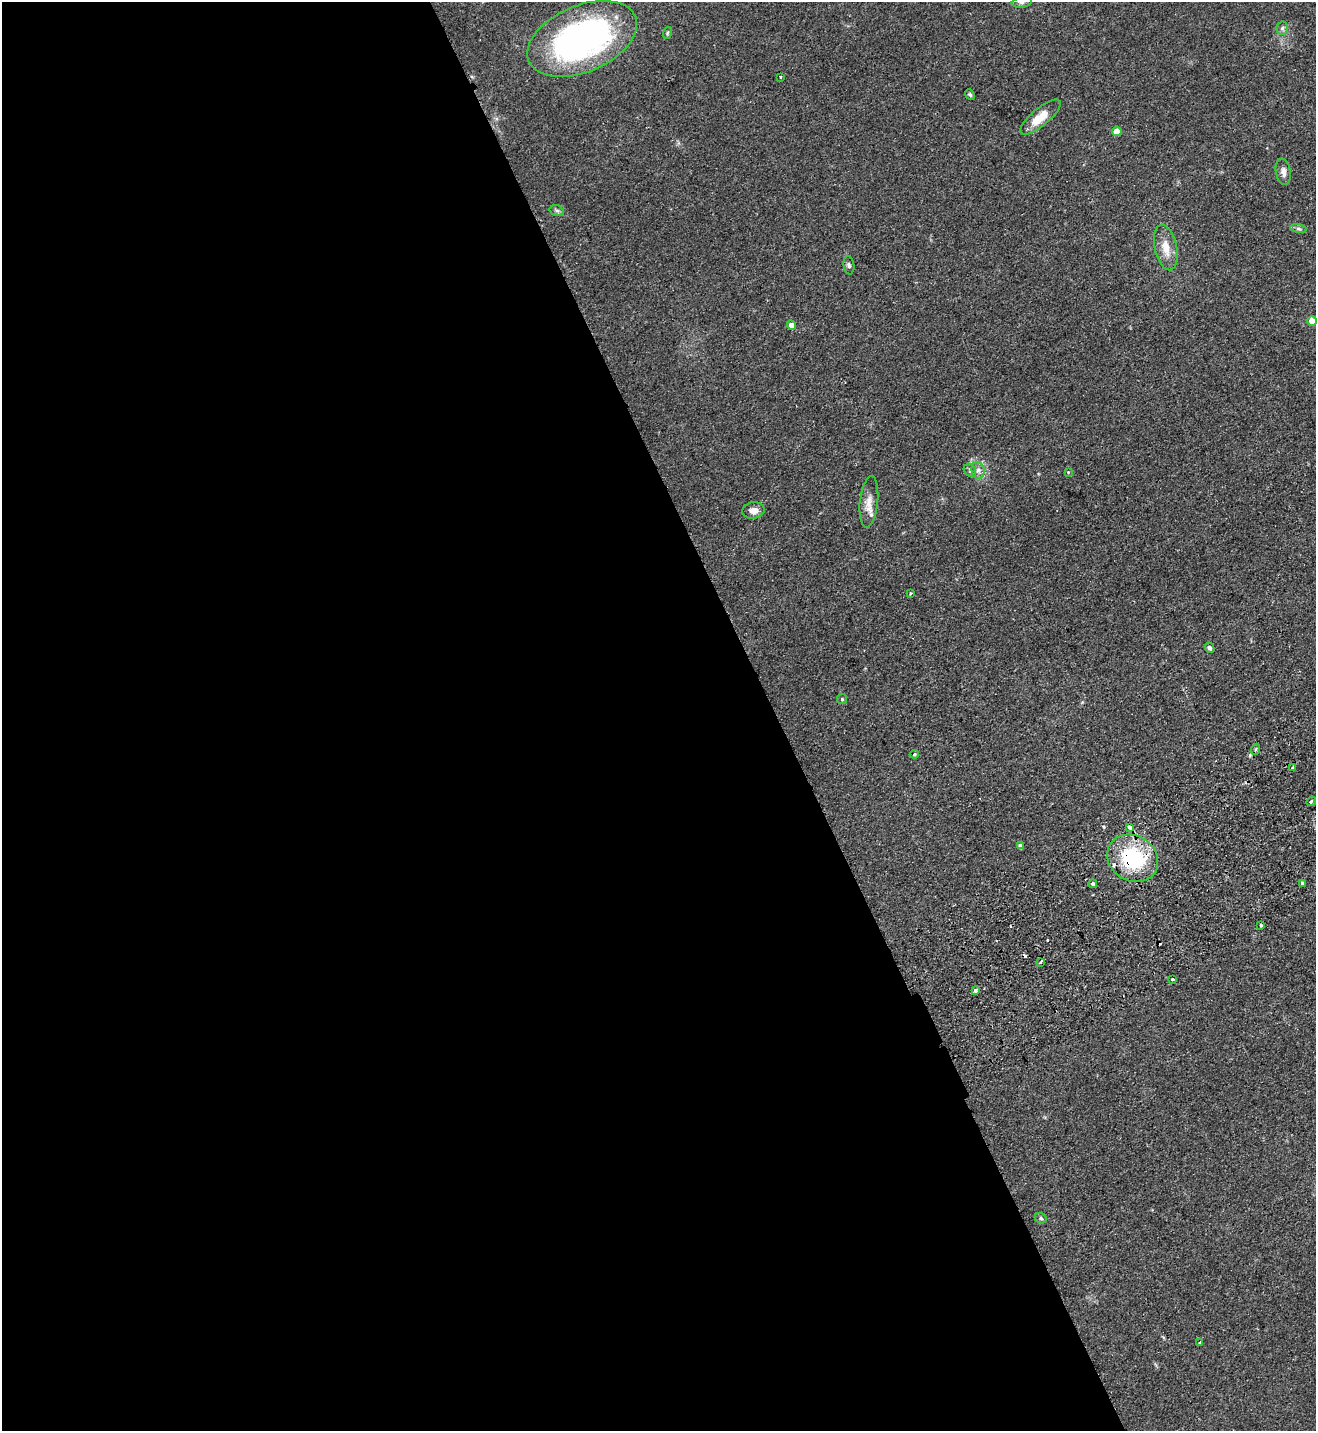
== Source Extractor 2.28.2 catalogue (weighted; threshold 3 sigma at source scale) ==
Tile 9 of 4 x 4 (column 1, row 3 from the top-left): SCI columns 187-1500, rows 1482-2910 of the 5763 x 5819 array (HDU 1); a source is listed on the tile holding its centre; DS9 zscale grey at full resolution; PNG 1318 x 1433 px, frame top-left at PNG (2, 2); each listed source drawn as its Kron ellipse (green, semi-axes under 4 px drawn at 4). Shown black and unused: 59% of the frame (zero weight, under 2 of 3 exposures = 3% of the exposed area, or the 3 px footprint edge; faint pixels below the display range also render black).
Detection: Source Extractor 2.28.2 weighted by HDU 2 'WHT'; one run over the whole footprint, this tile lists its part. Background 0.0836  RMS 0.0085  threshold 0.0382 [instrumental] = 3 sigma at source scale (4.5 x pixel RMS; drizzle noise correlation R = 1.50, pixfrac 1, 0.05/0.05 arcsec/px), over >= 5 px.
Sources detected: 42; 3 cosmic-ray / hot-pixel residue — neither listed nor drawn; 1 inside a brighter listed object's ellipse — not listed separately; the other 38 listed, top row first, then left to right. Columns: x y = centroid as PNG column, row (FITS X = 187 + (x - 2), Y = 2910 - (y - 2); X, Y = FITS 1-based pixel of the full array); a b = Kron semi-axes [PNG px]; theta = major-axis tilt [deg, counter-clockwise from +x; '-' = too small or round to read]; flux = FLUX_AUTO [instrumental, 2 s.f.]
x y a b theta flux
1022 2 10 5 10 2.4
1282 28 7 6 - 1.9
667 33 6 3 71 1.1
582 39 58 33 23 260
780 77 3 2 - 0.96
970 94 6 4 -48 1.4
1040 117 25 8 40 16
1117 131 5 4 - 15
1283 172 13 7 -80 4.9
557 211 7 5 -16 1.7
1298 229 8 4 -9 1.8
1166 248 23 11 -78 13
849 265 9 5 -82 1.8
1312 321 5 4 - 13
791 325 5 4 - 6.7
970 470 7 5 -48 1.9
978 470 8 6 -78 3.5
1068 472 3 3 - 0.61
869 502 26 9 84 9.2
753 510 11 8 8 5.5
910 593 3 3 - 1.2
1210 648 5 4 - 2.5
842 699 5 5 - 1.1
1256 749 5 3 - 0.99
914 754 5 4 - 1
1293 768 4 3 - 3.5
1311 801 5 3 - 0.92
1130 827 4 3 - 5.1
1020 846 4 4 - 2.8
1133 858 26 22 -31 69
1303 883 4 3 - 3.8
1093 884 4 3 - 13
1261 925 3 3 - 2.9
1041 962 3 2 - 2
1173 979 3 3 - 2.5
975 991 3 3 - 3.6
1041 1218 6 5 - 1.5
1200 1342 4 3 - 0.65
Overlapping masked pixels (flux is a lower limit): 2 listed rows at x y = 1130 827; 1133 858
Isophote crosses this tile's border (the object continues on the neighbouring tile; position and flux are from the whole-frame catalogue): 1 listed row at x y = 1022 2